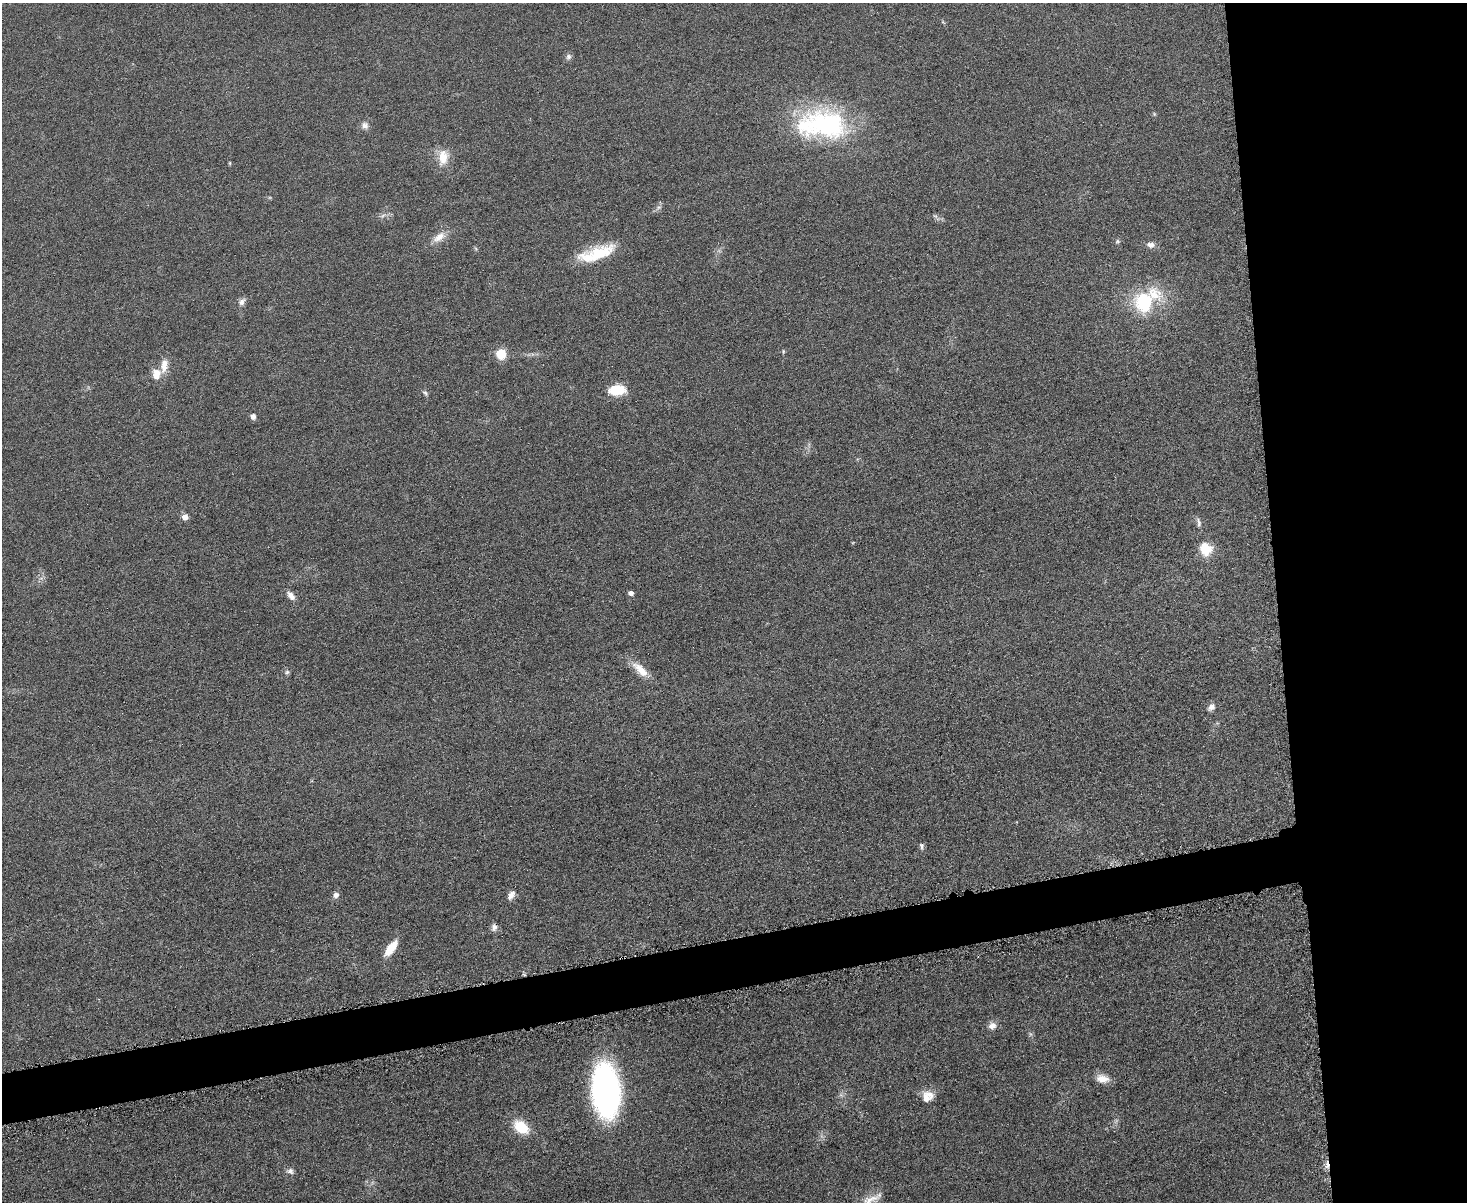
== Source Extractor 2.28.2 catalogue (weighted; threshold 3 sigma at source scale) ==
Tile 6 of 3 x 4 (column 3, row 2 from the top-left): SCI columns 3078-4542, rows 2417-3616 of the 4798 x 4820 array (HDU 1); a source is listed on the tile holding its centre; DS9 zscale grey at full resolution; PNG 1469 x 1204 px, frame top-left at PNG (2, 3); no overlay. Shown black and unused: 17% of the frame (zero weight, under 3 of 6 exposures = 2% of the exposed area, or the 3 px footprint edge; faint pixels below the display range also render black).
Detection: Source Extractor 2.28.2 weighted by HDU 2 'WHT'; one run over the whole footprint, this tile lists its part. Background 0.0583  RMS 0.0089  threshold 0.0364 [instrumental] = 3 sigma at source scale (4.09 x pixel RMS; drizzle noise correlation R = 1.36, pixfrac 0.8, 0.05/0.05 arcsec/px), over >= 5 px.
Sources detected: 45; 1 too faint to see at this stretch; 1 cosmic-ray / hot-pixel residue — not listed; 3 inside a brighter listed object's ellipse — not listed separately; the other 40 listed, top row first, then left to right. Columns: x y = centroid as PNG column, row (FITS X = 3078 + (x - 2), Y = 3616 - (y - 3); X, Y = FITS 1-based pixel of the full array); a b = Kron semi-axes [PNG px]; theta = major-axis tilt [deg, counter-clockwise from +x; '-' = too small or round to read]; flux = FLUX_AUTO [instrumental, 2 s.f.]
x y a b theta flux
943 22 7 4 -45 1.1
568 57 8 7 - 2.7
825 124 59 39 -7 120
365 125 10 8 -44 4
443 157 22 13 85 14
230 163 4 4 - 0.96
382 216 8 5 31 2.3
935 216 8 4 -43 1.7
439 237 20 10 36 9.6
1117 241 7 6 - 1.6
1151 245 11 7 -3 4.4
597 253 45 14 18 36
1144 301 27 23 62 53
242 302 10 7 50 3.8
783 351 7 3 -90 1
501 354 10 9 - 16
156 374 14 11 89 9.3
617 390 14 8 4 30
425 393 9 5 -49 1.8
253 416 7 6 - 3
185 517 6 5 - 6.3
1199 522 14 5 -75 2.9
1205 548 7 7 - 37
631 593 4 4 - 4.3
291 595 13 7 -50 5.2
640 670 26 10 -43 13
287 672 6 5 - 1.7
1211 707 10 7 47 4
922 846 9 5 -86 2.2
336 895 7 7 - 3.8
511 895 13 8 56 4.9
494 927 10 8 63 3.6
391 948 20 8 52 16
992 1026 10 9 - 5.3
1103 1079 17 10 -10 8.8
606 1091 37 20 -86 300
927 1096 15 13 37 11
521 1127 18 12 -39 22
290 1171 10 7 -7 3.2
871 1199 28 9 18 9.2
Isophote crosses this tile's border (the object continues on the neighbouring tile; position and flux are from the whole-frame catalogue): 1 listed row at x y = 871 1199